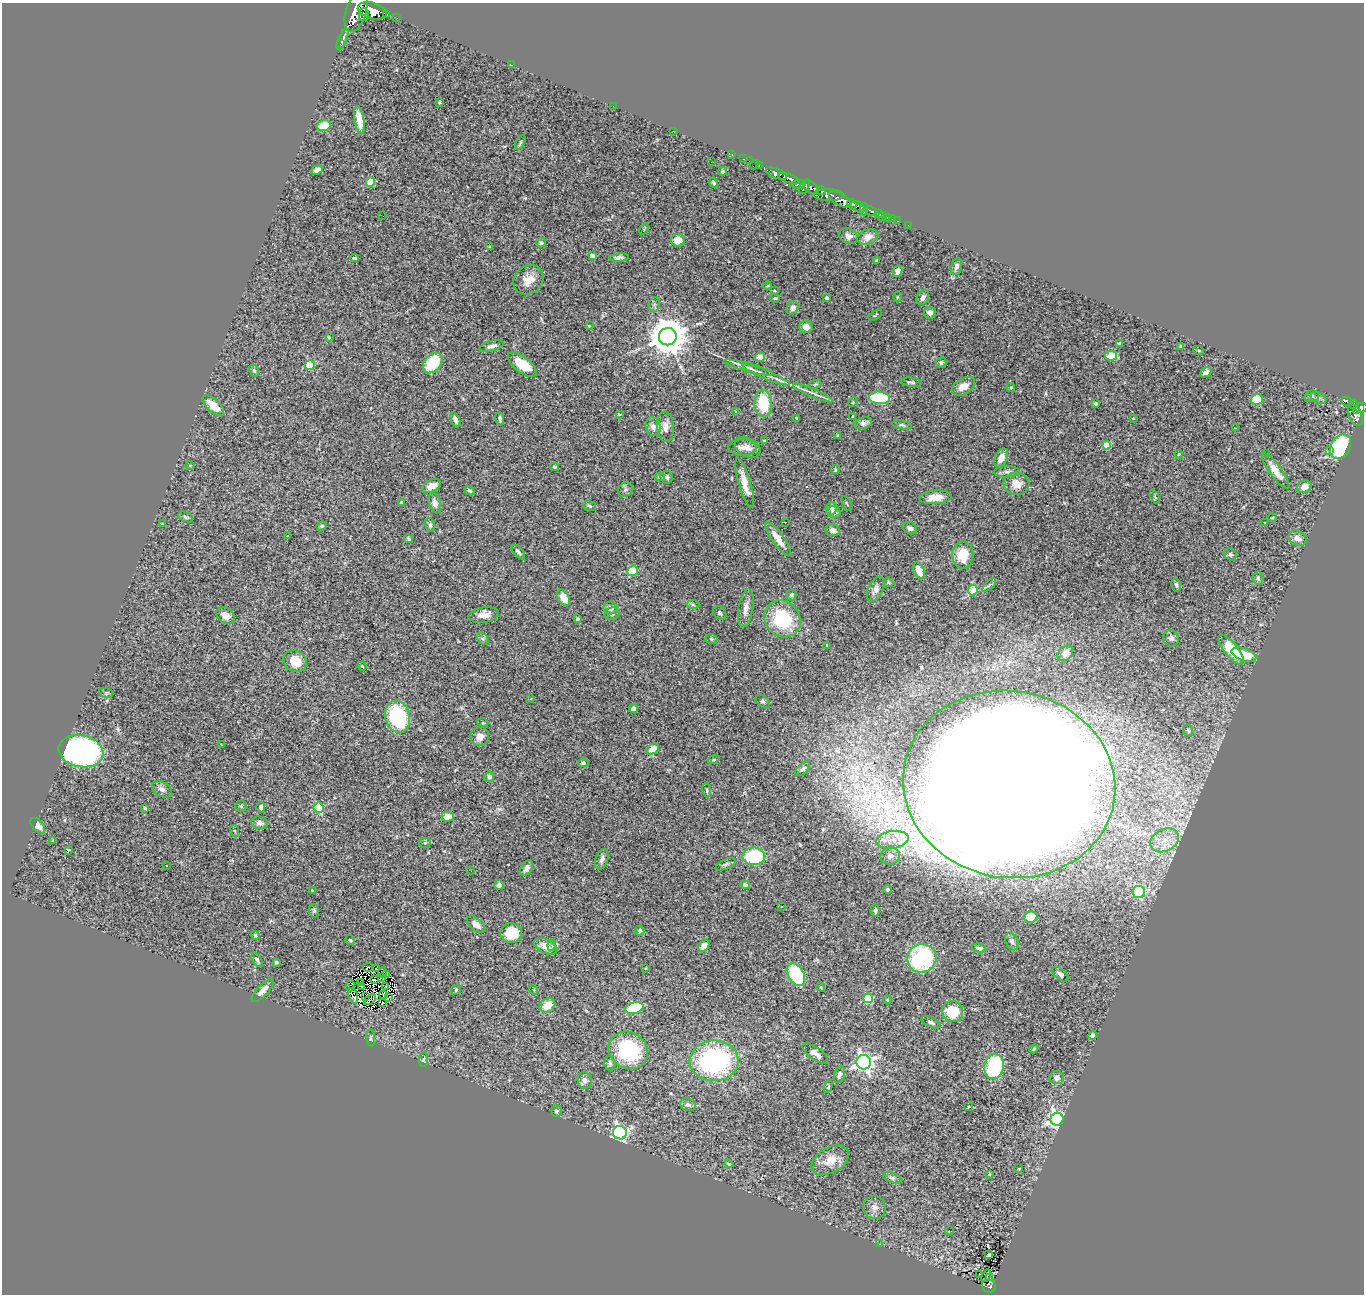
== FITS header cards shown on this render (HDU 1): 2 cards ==
NAXIS1  =                 1362
NAXIS2  =                 1292

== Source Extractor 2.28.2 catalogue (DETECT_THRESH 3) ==
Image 1362 x 1292 px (HDU 1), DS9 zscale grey, 1 PNG px = 1 image px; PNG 1366 x 1296 px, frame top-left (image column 1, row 1292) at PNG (2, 3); each listed source drawn as its Kron ellipse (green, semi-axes under 4 px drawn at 4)
Background 2.59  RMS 0.066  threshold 0.199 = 3 sigma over >= 5 px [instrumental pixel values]
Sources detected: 314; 4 with non-positive FLUX_AUTO (blend fragments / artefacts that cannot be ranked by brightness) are neither listed nor drawn; the other 310 listed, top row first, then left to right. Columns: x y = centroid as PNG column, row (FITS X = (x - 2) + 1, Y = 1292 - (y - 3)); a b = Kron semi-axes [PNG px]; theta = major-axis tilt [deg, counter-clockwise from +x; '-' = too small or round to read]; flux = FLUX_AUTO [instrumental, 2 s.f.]
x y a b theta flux
356 11 21 10 72 7000
372 11 15 8 -16 5700
364 14 6 5 - 1500
387 15 3 3 - 120
397 18 2 2 - 15
343 39 11 4 68 12
340 44 2 2 - 20
511 65 3 2 - 6.3
440 102 4 3 - 5.8
613 106 3 2 - 3.8
359 120 14 5 -81 60
324 125 7 5 16 88
673 131 2 2 - 34
520 142 8 3 62 7.6
732 155 3 2 - 34
744 159 3 2 - 40
749 161 2 2 - 8.2
711 162 2 2 - 2.5
754 165 5 2 - 23
759 166 3 2 - 56
317 170 6 4 19 23
722 171 4 4 - 6.9
777 174 11 5 -22 2300
789 178 11 4 -20 1800
370 182 4 4 - 120
713 182 5 3 - 7.1
799 184 7 4 7 630
804 187 8 4 61 670
811 187 9 5 -37 1000
821 191 5 3 - 530
829 195 15 6 -1 1700
840 200 13 6 -31 4800
852 204 5 3 - 570
858 207 8 5 -32 440
864 209 6 2 -90 300
871 211 6 3 -28 220
879 214 4 2 - 150
383 216 2 2 - 31
882 217 5 2 - 18
888 217 3 3 - 73
892 219 3 2 - 17
898 221 3 2 - 25
908 225 2 2 - 3.3
644 229 6 4 58 5
848 236 10 7 -26 23
868 237 11 7 20 27
678 240 6 6 - 65
541 243 5 4 - 10
489 247 4 3 - 4
592 256 4 4 - 32
354 258 4 3 - 6.7
619 258 10 4 4 14
876 260 4 2 - 3.5
956 267 8 5 77 20
898 271 6 4 62 24
528 280 16 13 40 56
768 286 4 2 - 4.4
774 291 3 2 - 4
897 297 5 3 - 3.9
923 297 8 5 64 18
775 298 5 3 - 5
827 298 3 3 - 7.3
654 305 7 5 78 9.8
793 308 7 5 58 25
930 312 6 6 - 19
875 315 7 3 34 4.5
589 326 4 3 - 4.9
806 327 6 6 - 32
329 337 3 3 - 6.2
668 337 9 8 - 13000
1120 344 4 4 - 10
492 346 12 5 15 18
1180 346 3 3 - 4.3
1199 351 5 3 - 4.8
1111 356 6 4 -10 140
760 357 5 5 - 43
941 362 5 5 - 11
433 363 12 8 49 160
522 364 17 8 -38 130
310 365 5 5 - 210
748 368 25 4 -15 29
254 371 6 4 -62 7.3
1206 372 6 4 40 22
766 375 25 4 -22 34
911 382 10 4 -6 12
815 384 6 3 21 6.5
963 386 13 7 31 42
1011 388 4 4 - 5.7
813 393 21 4 -23 23
1312 396 7 5 14 9.1
879 398 10 6 -4 270
1319 398 8 5 -26 10
1257 400 6 5 - 76
1347 401 6 4 -20 320
853 402 5 4 - 4.4
763 403 14 8 -88 190
1096 403 3 3 - 15
1353 404 4 3 - 170
213 406 13 6 -42 59
1361 408 6 5 - 850
1356 411 4 2 - 300
736 412 3 3 - 16
619 414 3 2 - 6.1
852 416 4 3 - 4.9
1355 416 11 6 -65 860
797 418 3 3 - 3.9
1133 418 4 2 - 2.8
500 419 7 3 -81 8.6
456 420 8 3 -69 16
863 423 9 5 17 15
902 425 10 4 -11 8.9
653 426 9 7 -75 24
665 427 15 8 -85 31
1236 428 3 2 - 7.5
838 435 4 4 - 5.5
764 441 3 2 - 3.9
1106 445 4 4 - 120
743 447 14 8 -3 28
748 447 13 9 -28 30
1340 447 13 9 59 470
1330 451 4 3 - 11
1266 453 3 2 - 9.3
1179 454 4 3 - 3.4
1001 458 10 6 62 40
190 465 5 3 - 3.7
555 467 4 3 - 6.6
835 470 4 3 - 6.1
1276 471 21 6 -54 53
1006 472 13 5 2 15
660 477 5 4 - 8.3
667 477 6 6 - 11
745 483 26 6 -74 62
1016 484 13 11 -5 48
431 486 10 6 26 40
1304 487 7 6 - 37
469 490 5 4 - 7.7
625 490 8 6 44 14
935 497 16 6 5 57
1155 497 8 4 -63 6.4
401 502 3 3 - 8.1
435 503 10 6 -74 29
847 503 8 2 -68 4.4
590 506 7 5 -17 8
832 509 6 5 - 13
834 512 6 6 - 25
185 517 8 4 -23 8.8
1272 518 5 3 - 3.9
785 522 3 2 - 6.9
1264 523 3 2 - 2.8
162 524 4 3 - 4
430 525 7 5 -77 10
322 526 5 4 - 6.1
910 528 7 5 -29 16
832 530 7 5 -18 22
288 536 3 2 - 3.9
1297 538 9 7 -26 28
409 539 4 4 - 6.9
778 539 21 6 -54 59
518 552 9 4 -48 13
1230 554 6 5 - 8.6
963 555 13 10 -90 110
633 571 6 5 - 160
919 571 9 5 -67 56
1258 578 7 5 -87 11
888 582 5 3 - 6.5
989 585 8 3 45 6.2
1176 585 7 4 -78 8
876 589 13 7 63 25
973 590 5 4 - 120
792 595 5 4 - 9.2
564 598 9 5 -60 64
693 605 6 4 -3 6.1
610 608 7 6 - 24
746 608 19 7 81 36
720 613 7 5 -49 9.8
612 614 7 6 - 12
226 615 10 7 -35 35
484 615 15 7 8 37
577 619 4 3 - 6.2
782 619 19 17 -47 280
1171 638 8 7 - 16
483 639 6 5 - 9.4
711 639 6 5 - 6.6
827 645 3 3 - 5.9
1231 650 18 6 -51 160
1065 653 9 6 46 32
1244 655 13 6 -18 120
295 661 12 10 -32 86
362 666 5 4 - 4.8
106 693 7 4 -15 5.6
531 699 3 2 - 3.2
763 701 8 5 -39 9.7
633 709 4 4 - 28
398 717 16 12 -76 360
483 723 5 3 - 4.6
1188 730 6 5 - 6.8
480 737 9 9 - 31
221 744 2 2 - 2.3
652 749 7 5 30 53
81 751 22 16 -11 1200
714 760 6 4 19 5.1
583 763 5 4 - 13
803 769 9 5 44 14
489 777 5 5 - 14
1009 784 106 93 -10 52000
162 789 11 7 -31 20
707 790 7 3 -81 5.7
241 806 5 5 - 6.9
261 807 5 4 - 15
145 808 3 3 - 6.4
319 808 5 5 - 310
448 817 6 5 - 51
260 823 8 6 -12 21
38 826 9 5 -49 36
235 831 6 3 -70 4.7
53 840 4 4 - 5.2
892 840 16 9 9 57
1164 840 15 11 29 69
425 843 5 5 - 6.3
68 851 3 3 - 56
754 856 11 9 1 270
890 856 10 8 10 21
602 859 10 6 69 17
726 864 11 5 24 11
166 866 3 3 - 10
526 868 8 5 57 18
471 871 2 2 - 2.9
499 885 5 5 - 9.5
745 885 5 4 - 12
888 889 4 4 - 8.3
312 890 3 2 - 3
1139 892 6 6 - 380
781 906 3 3 - 8.8
875 910 6 3 -88 8.3
314 911 7 5 -76 8.1
1031 917 6 5 - 58
476 925 11 6 -39 31
640 930 5 5 - 8.5
511 933 11 10 - 130
255 935 4 3 - 4.5
350 940 5 4 - 6.5
1012 941 9 6 -65 14
552 945 6 2 84 5.3
546 946 12 7 -27 30
704 946 6 5 - 28
979 948 7 4 -10 10
922 958 15 14 - 480
257 960 7 4 -59 11
276 962 3 3 - 6.4
368 967 5 3 - 0.15
376 968 3 2 - 3.4
646 968 4 2 - 3.4
383 972 5 3 - 7.1
387 974 3 2 - 4.6
1060 974 10 5 -38 12
796 975 12 7 -61 360
381 978 2 2 - 2
374 980 4 2 - 2.3
361 983 3 2 - 5.1
350 986 6 2 78 15
385 986 3 2 - 3.3
362 987 4 3 - 5.1
821 987 4 3 - 3.2
263 990 15 5 46 25
456 990 5 4 - 6
534 990 5 3 - 4.1
383 995 4 2 - 7.6
353 996 8 4 -74 41
366 997 4 2 - 5.9
389 998 3 2 - 5.5
868 998 5 5 - 240
370 1000 7 2 37 9
887 1000 4 3 - 4.7
382 1003 2 2 - 5.1
547 1005 8 6 28 59
634 1008 9 5 14 290
952 1012 11 10 - 110
931 1022 10 4 -24 12
1092 1035 4 4 - 19
371 1038 8 4 -85 6.9
1034 1049 4 3 - 5.3
628 1050 20 18 -33 390
815 1053 15 6 -36 28
423 1060 7 4 82 6
714 1061 24 20 -1 750
864 1062 7 7 - 1700
610 1063 7 5 -76 10
994 1067 12 9 79 350
839 1074 9 5 74 17
1056 1078 7 6 - 18
585 1080 8 7 - 22
828 1087 6 3 69 4.5
688 1105 8 6 -17 14
968 1106 3 3 - 13
556 1111 5 5 - 8.9
1057 1119 6 6 - 1600
620 1133 7 6 - 1000
830 1160 20 12 30 67
729 1164 4 3 - 5.6
1019 1169 3 2 - 3.8
989 1174 4 3 - 4.8
892 1178 9 5 -19 10
874 1207 11 11 - 26
950 1231 4 2 - 4.8
880 1244 3 3 - 4.3
989 1254 3 2 - 2.6
980 1274 3 2 - 11
986 1276 7 2 60 5.9
989 1277 3 2 - 0.3
989 1286 7 6 - 130
At the frame edge (FLAGS 8, measured only in part): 1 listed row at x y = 356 11
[4 non-positive-flux detections neither listed nor drawn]